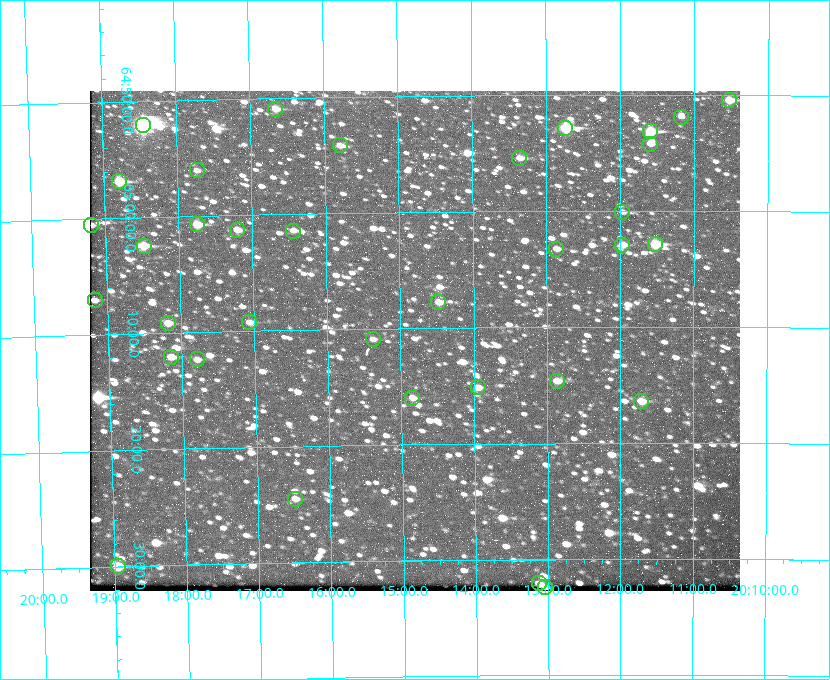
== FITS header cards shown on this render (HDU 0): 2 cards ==
NAXIS1  =                  650 / Width of table row in bytes
NAXIS2  =                  500 / Number of rows in table

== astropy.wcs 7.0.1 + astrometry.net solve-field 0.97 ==
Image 650 x 500 px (HDU 0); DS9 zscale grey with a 90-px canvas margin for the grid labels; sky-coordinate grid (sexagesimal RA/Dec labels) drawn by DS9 from the SOLVED WCS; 35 Tycho-2 reference stars matched to detected sources circled (green)
Header WCS: none
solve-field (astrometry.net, Tycho-2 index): SOLVED blind (the file carries no WCS)
Solved WCS: RA---TAN-SIP/DEC--TAN-SIP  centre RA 20:14:49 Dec +65:11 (303.70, +65.18 deg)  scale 5.17 arcsec/px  FOV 56.0' x 43.0'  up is -179 deg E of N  parity flipped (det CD > 0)
(file carries no celestial WCS; the grid is the blind solution)
Tycho-2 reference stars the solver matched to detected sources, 35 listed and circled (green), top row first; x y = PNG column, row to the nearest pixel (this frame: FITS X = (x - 90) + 1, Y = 500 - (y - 91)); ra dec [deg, ICRS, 3 dp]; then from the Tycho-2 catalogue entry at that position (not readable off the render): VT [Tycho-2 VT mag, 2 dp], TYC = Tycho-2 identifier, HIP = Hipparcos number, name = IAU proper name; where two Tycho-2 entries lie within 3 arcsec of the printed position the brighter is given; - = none
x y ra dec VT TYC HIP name
729 100 302.633 +64.841 10.69 4240-985-1 - -
275 109 304.164 +64.849 10.65 4240-315-1 - -
681 117 302.794 +64.865 12.51 4240-904-1 - -
143 125 304.612 +64.868 7.89 4241-1703-1 100101 -
565 128 303.184 +64.880 9.02 4240-488-1 - -
650 131 302.897 +64.886 9.40 4240-717-1 - -
650 144 302.899 +64.904 11.91 4240-435-1 - -
340 145 303.948 +64.903 11.68 4240-549-1 - -
519 158 303.341 +64.923 11.58 4240-148-1 - -
197 170 304.434 +64.934 11.97 4241-1827-1 - -
119 181 304.698 +64.948 10.27 4241-1684-1 - -
622 212 302.992 +65.001 11.85 4240-479-1 - -
197 224 304.437 +65.012 10.41 4241-1775-1 - -
91 225 304.798 +65.009 11.15 4241-1628-1 - -
237 230 304.302 +65.021 11.64 4241-1611-1 - -
293 231 304.112 +65.024 12.29 4240-364-1 - -
655 244 302.882 +65.048 10.25 4240-98-1 - -
622 245 302.992 +65.048 11.44 4240-88-1 - -
144 246 304.620 +65.041 10.25 4241-1573-1 - -
556 249 303.217 +65.054 11.98 4240-166-1 - -
95 300 304.793 +65.117 11.79 4241-1700-1 - -
438 302 303.620 +65.129 11.18 4240-34-1 - -
249 322 304.266 +65.154 11.64 4240-724-1 - -
168 323 304.544 +65.153 12.05 4241-1582-1 - -
373 339 303.846 +65.181 11.99 4240-1077-1 - -
171 357 304.537 +65.201 11.44 4241-1860-1 - -
197 359 304.448 +65.206 12.12 4241-1643-1 - -
557 381 303.217 +65.244 11.17 4240-236-1 - -
478 387 303.488 +65.252 12.13 4240-1343-1 - -
412 398 303.713 +65.266 11.45 4240-564-1 - -
641 401 302.928 +65.273 10.74 4240-760-1 - -
295 499 304.121 +65.408 11.90 4240-305-1 - -
118 566 304.739 +65.499 10.16 4241-1715-1 - -
539 583 303.282 +65.535 11.46 4240-242-1 - -
545 587 303.261 +65.540 11.57 4240-164-1 - -